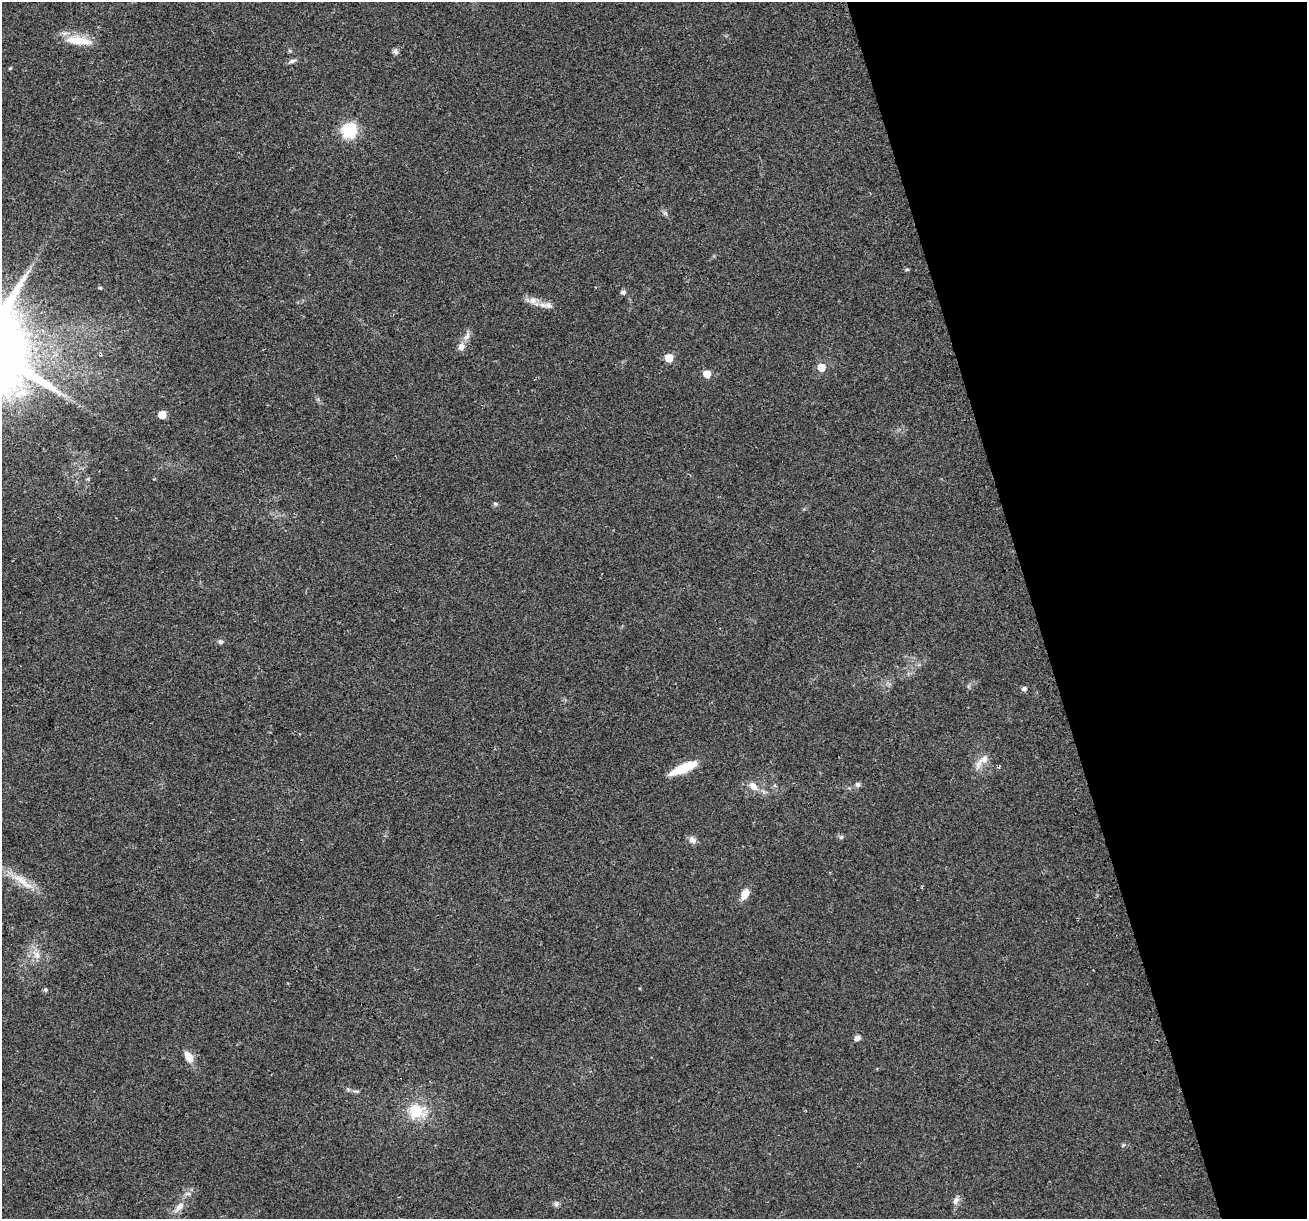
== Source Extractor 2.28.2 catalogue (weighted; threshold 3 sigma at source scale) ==
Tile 12 of 4 x 4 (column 4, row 3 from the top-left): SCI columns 3945-5249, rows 1279-2495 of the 5282 x 5037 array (HDU 1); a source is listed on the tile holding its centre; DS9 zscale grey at full resolution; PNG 1309 x 1221 px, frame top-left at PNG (2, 2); no overlay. Shown black and unused: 21% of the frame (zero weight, under 2 of 3 exposures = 2% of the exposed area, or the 3 px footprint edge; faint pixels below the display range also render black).
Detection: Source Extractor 2.28.2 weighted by HDU 2 'WHT'; one run over the whole footprint, this tile lists its part. Background 0.0666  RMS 0.008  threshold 0.0362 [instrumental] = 3 sigma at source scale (4.5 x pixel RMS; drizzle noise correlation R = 1.50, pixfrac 1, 0.0396/0.0396 arcsec/px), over >= 5 px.
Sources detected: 39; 1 inside a brighter listed object's ellipse — not listed separately; the other 38 listed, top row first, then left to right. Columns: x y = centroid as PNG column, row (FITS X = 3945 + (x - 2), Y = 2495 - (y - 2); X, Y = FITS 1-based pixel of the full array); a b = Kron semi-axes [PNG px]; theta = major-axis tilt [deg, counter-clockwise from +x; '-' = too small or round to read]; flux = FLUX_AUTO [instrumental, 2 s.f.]
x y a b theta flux
75 41 27 14 -11 17
290 51 6 4 -19 1
395 51 8 7 - 2.2
292 61 11 5 21 2.5
10 68 5 4 - 0.77
349 130 6 6 - 140
665 213 7 6 - 1.8
907 269 6 3 2 1
100 288 5 4 - 1.1
623 292 7 6 - 1.9
533 300 11 10 - 5.7
549 305 12 9 -17 4.8
467 336 13 7 60 4.2
461 346 11 9 76 4.9
669 358 5 5 - 25
821 367 6 5 - 14
707 374 5 5 - 13
162 414 5 5 - 13
495 504 6 5 - 1.3
220 642 7 6 - 2
1024 689 5 5 - 2.8
984 759 13 11 40 7.5
683 768 29 8 24 25
858 785 6 6 - 2.1
753 786 15 9 -45 6.9
841 837 6 5 - 1.3
692 840 10 8 -36 3.9
22 881 42 10 -35 17
745 894 14 8 57 7.5
36 955 14 9 -57 7.4
45 990 6 5 - 1.2
857 1038 8 6 14 2.8
189 1057 14 8 -61 8.3
416 1111 22 17 0 26
1123 1145 6 4 44 1
956 1200 11 7 62 3.9
556 1204 6 6 - 2
179 1207 17 8 48 7.1